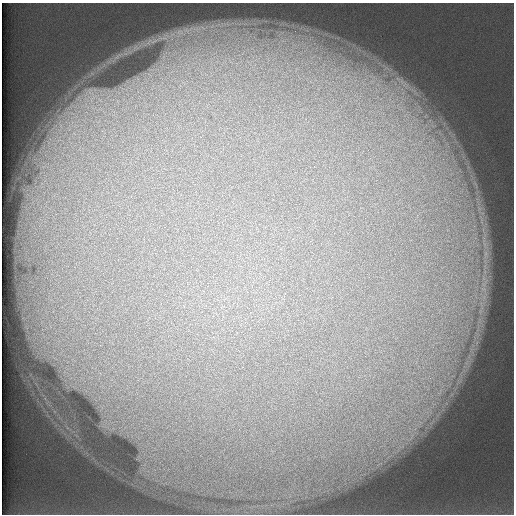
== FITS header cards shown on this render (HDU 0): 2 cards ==
NAXIS1  =                  512 /
NAXIS2  =                  512 /

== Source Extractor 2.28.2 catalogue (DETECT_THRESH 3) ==
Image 512 x 512 px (HDU 0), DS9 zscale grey, 1 PNG px = 1 image px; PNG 516 x 516 px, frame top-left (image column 1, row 512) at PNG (2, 3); no overlay
Background 116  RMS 4.9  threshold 14.7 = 3 sigma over >= 5 px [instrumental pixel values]
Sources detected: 4; all 4 listed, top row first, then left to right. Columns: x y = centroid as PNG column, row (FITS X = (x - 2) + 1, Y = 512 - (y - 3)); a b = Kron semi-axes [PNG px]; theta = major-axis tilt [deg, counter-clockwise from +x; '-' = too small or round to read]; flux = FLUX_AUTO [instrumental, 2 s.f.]
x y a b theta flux
179 32 14 10 3 4100
162 38 23 8 6 5600
404 83 40 10 -39 10000
401 108 10 4 -58 1500